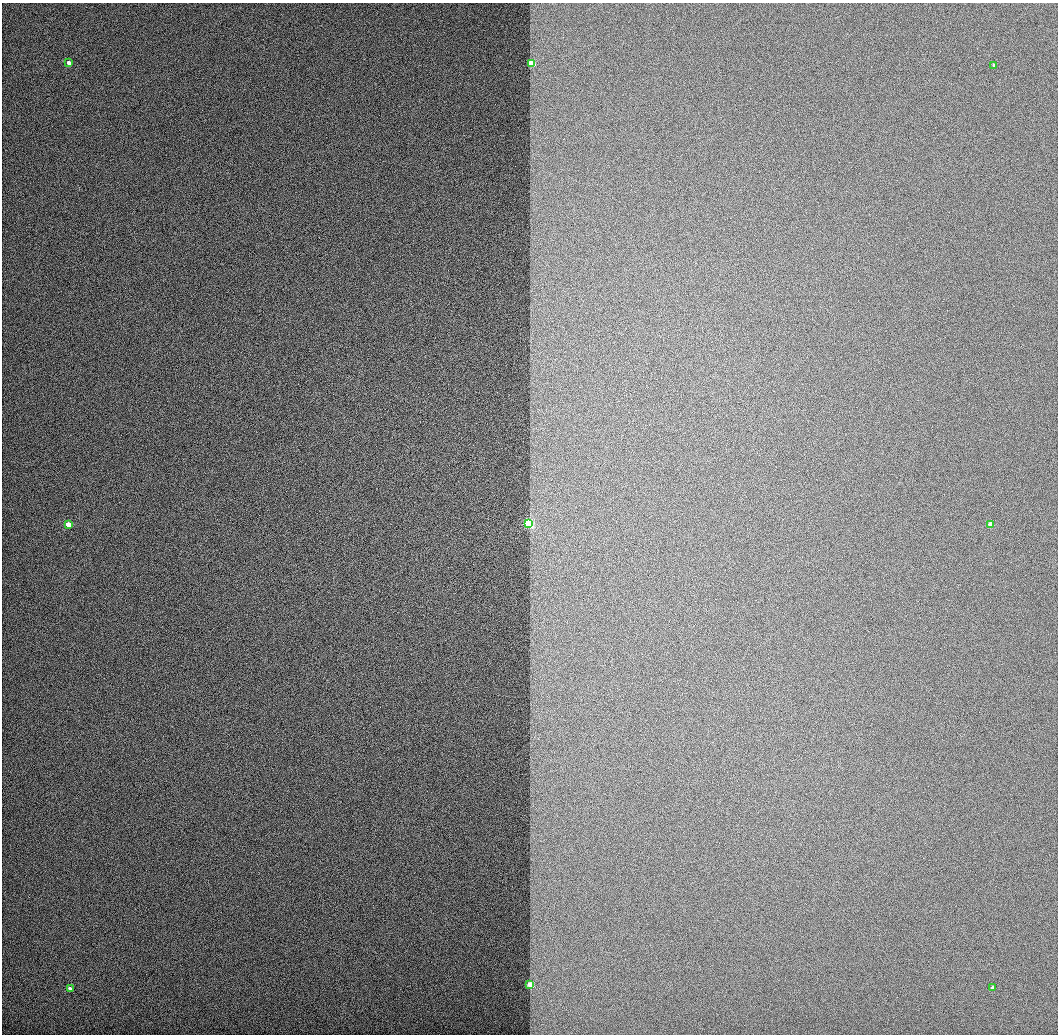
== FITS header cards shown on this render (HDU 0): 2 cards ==
NAXIS1  =                 1056 / Length of Axis 1 (Serial)
NAXIS2  =                 1032 / Length of Axis 2 (Parallel)

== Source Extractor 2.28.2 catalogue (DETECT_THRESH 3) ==
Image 1056 x 1032 px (HDU 0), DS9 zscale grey, 1 PNG px = 1 image px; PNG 1060 x 1036 px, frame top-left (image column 1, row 1032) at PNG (2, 3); each listed source drawn as its Kron ellipse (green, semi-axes under 4 px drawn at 4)
Background 513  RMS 3.1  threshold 9.43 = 3 sigma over >= 5 px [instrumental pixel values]
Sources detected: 9; all 9 listed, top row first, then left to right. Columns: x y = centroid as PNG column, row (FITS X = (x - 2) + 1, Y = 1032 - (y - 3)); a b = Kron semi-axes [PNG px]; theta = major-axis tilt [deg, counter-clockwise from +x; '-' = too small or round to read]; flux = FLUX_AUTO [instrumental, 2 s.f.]
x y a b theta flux
69 63 4 3 - 2700
531 64 4 3 - 14000
994 65 3 3 - 2600
529 524 3 3 - 71000
69 525 4 3 - 16000
990 525 3 3 - 16000
530 985 3 3 - 18000
993 988 3 3 - 2500
70 989 3 3 - 2900